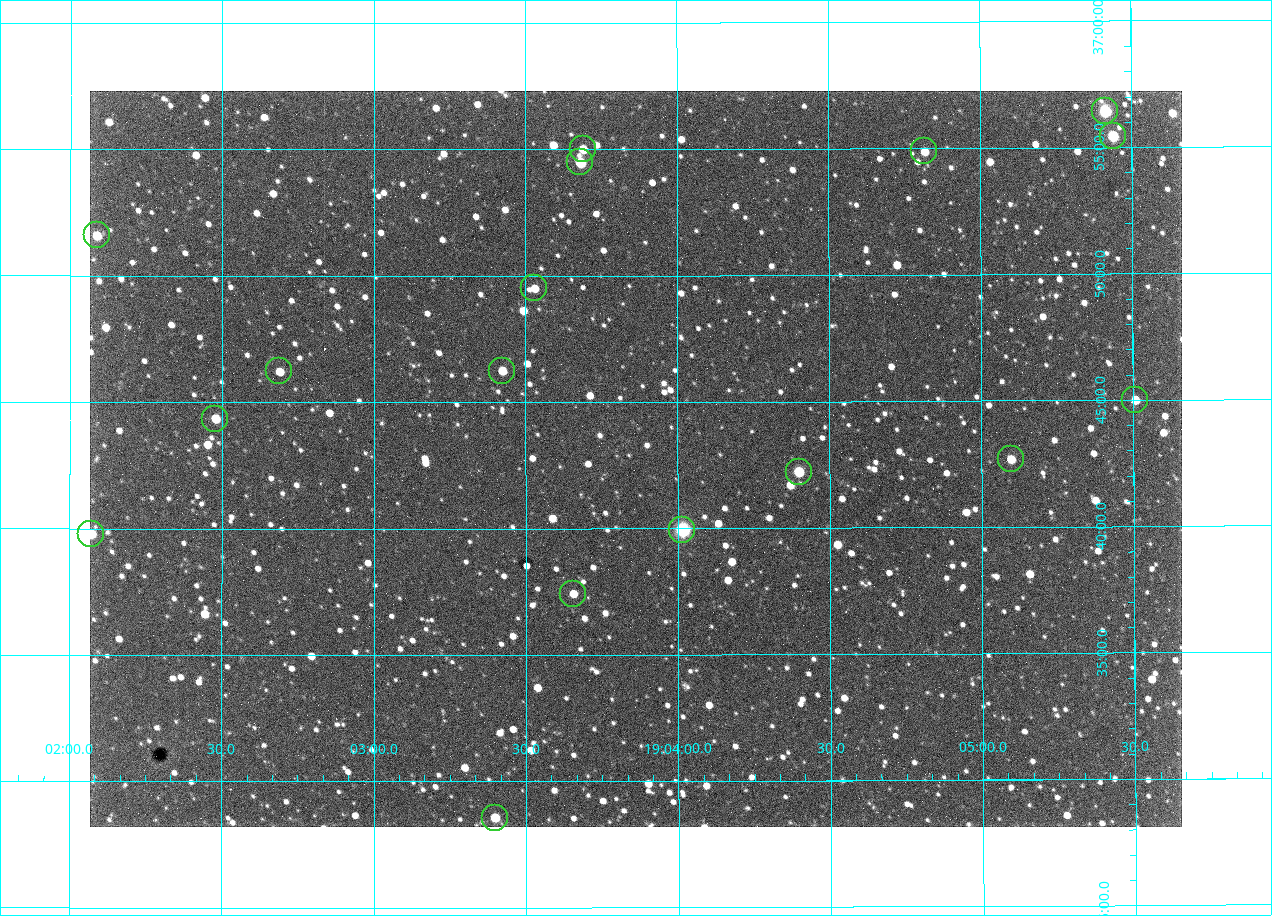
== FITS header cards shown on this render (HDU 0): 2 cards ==
NAXIS1  =                 1092 /fastest changing axis
NAXIS2  =                  736 /next to fastest changing axis

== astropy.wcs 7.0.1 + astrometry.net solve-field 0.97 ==
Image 1092 x 736 px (HDU 0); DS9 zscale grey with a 90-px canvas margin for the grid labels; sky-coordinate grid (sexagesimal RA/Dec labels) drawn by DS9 from the SOLVED WCS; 17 Tycho-2 reference stars matched to detected sources circled (green)
Header WCS: none
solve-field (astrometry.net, Tycho-2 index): SOLVED blind (the file carries no WCS)
Solved WCS: RA---TAN-SIP/DEC--TAN-SIP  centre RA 19:03:52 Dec +36:43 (285.97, +36.71 deg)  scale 2.37 arcsec/px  FOV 43.2' x 29.1'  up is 0 deg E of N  parity flipped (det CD > 0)
(file carries no celestial WCS; the grid is the blind solution)
Tycho-2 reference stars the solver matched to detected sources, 17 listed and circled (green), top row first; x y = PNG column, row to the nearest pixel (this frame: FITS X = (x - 90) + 1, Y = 736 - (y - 91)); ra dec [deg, ICRS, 3 dp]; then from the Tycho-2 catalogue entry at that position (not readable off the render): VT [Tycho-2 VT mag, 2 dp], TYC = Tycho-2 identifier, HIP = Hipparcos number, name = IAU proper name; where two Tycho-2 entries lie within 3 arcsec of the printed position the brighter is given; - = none
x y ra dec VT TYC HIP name
1105 111 286.353 +36.941 8.32 2652-644-1 93748 -
1113 136 286.360 +36.924 9.83 2652-14-1 - -
583 149 285.922 +36.917 10.48 2652-1249-1 - -
924 151 286.204 +36.915 10.94 2652-350-1 - -
580 162 285.920 +36.908 9.57 2652-218-1 - -
97 235 285.522 +36.860 10.88 2651-1921-1 - -
534 288 285.882 +36.825 10.95 2652-329-1 - -
279 371 285.672 +36.770 11.14 2651-2527-1 - -
502 371 285.856 +36.771 11.11 2652-1253-1 - -
1135 400 286.377 +36.750 10.72 2652-110-1 - -
215 419 285.620 +36.739 11.03 2651-1906-1 - -
1011 459 286.274 +36.711 10.88 2652-1070-1 - -
799 472 286.100 +36.704 10.14 2652-1649-1 - -
682 530 286.004 +36.666 8.52 2652-1368-1 - -
91 534 285.518 +36.663 10.71 2651-2245-1 - -
573 594 285.914 +36.624 11.11 2652-845-1 - -
495 818 285.849 +36.476 10.21 2652-1424-1 - -